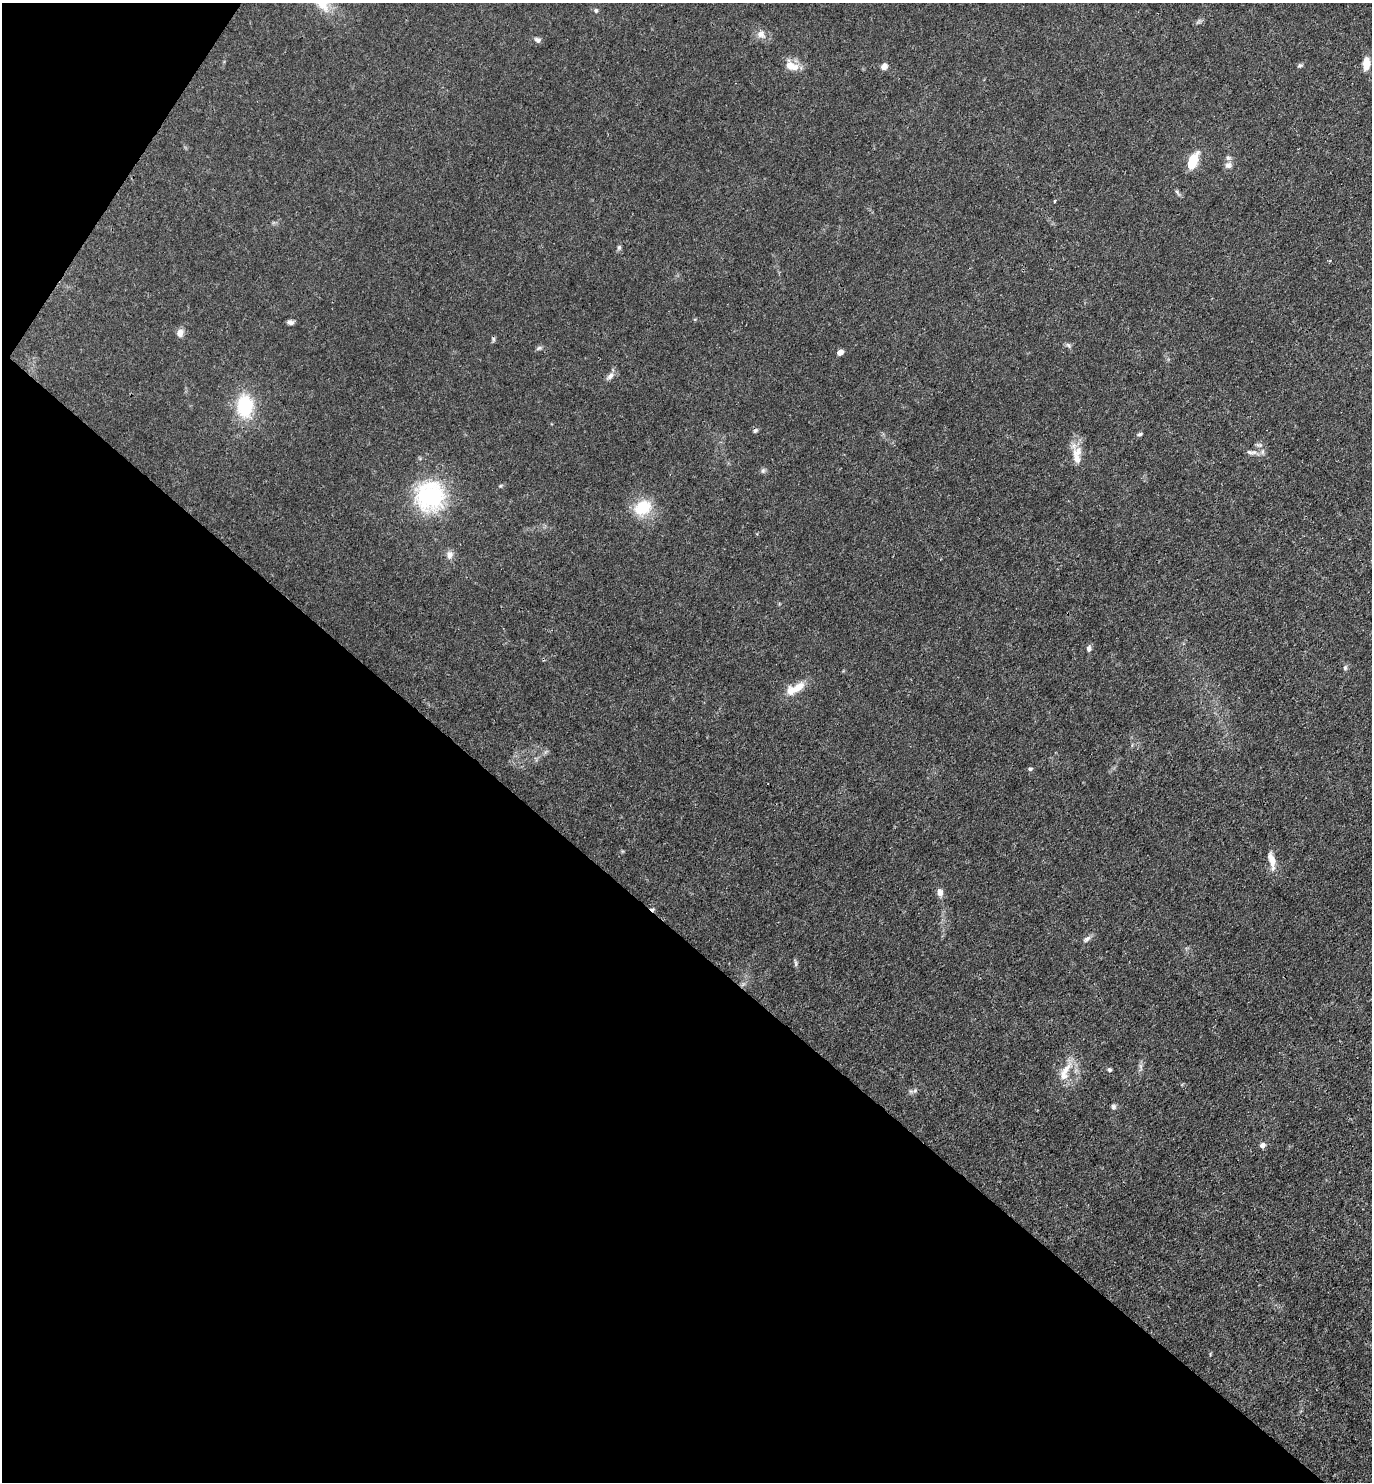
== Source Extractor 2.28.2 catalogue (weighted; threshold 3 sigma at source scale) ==
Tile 9 of 4 x 4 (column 1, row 3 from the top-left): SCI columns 293-1662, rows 1481-2960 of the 5925 x 5919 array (HDU 1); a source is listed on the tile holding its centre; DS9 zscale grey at full resolution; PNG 1374 x 1484 px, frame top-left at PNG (2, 3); no overlay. Shown black and unused: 39% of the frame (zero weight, under 3 of 4 exposures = <1% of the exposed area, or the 3 px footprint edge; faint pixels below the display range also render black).
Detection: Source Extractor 2.28.2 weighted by HDU 2 'WHT'; one run over the whole footprint, this tile lists its part. Background 0.0243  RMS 0.0028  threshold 0.0126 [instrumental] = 3 sigma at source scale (4.5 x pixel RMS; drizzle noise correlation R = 1.50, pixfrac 1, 0.05/0.05 arcsec/px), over >= 5 px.
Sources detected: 44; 2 cosmic-ray / hot-pixel residue — not listed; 4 inside a brighter listed object's ellipse — not listed separately; the other 38 listed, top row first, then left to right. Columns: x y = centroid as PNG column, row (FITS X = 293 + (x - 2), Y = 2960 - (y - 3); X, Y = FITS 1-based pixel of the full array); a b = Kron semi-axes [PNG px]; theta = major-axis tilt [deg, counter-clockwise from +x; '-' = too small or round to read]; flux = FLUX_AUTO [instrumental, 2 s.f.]
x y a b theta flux
596 10 6 5 - 0.48
761 34 13 11 -44 2.1
537 40 8 6 -28 0.87
1366 63 14 8 87 3
1300 65 7 5 20 0.49
791 66 17 10 -25 3.8
884 66 8 7 - 1.3
1193 161 18 9 67 6.7
1228 165 10 8 25 1.2
1055 201 4 2 - 0.29
619 247 7 5 74 0.54
290 322 7 5 -10 0.9
180 333 11 9 80 1.4
493 339 8 4 83 0.46
1068 345 9 4 -45 0.58
539 348 9 5 17 0.58
840 352 6 5 - 1.6
610 376 11 6 46 1.2
245 406 28 19 -90 14
1140 434 7 5 15 0.47
1259 445 10 5 -12 0.67
1077 451 16 11 40 3.1
1250 452 11 5 -17 0.91
763 471 7 5 70 0.58
430 496 33 32 - 29
643 508 21 16 33 9
450 555 12 9 85 1.5
1089 649 8 5 84 0.84
1345 667 7 5 89 0.59
797 687 21 10 37 4
1030 769 7 4 9 0.46
1272 861 25 7 -75 2.9
940 892 9 8 - 1.4
1087 939 12 6 39 0.99
1066 1069 26 7 50 3.4
1109 1069 6 5 - 0.49
1113 1106 7 6 - 0.62
1262 1145 6 6 - 1.1